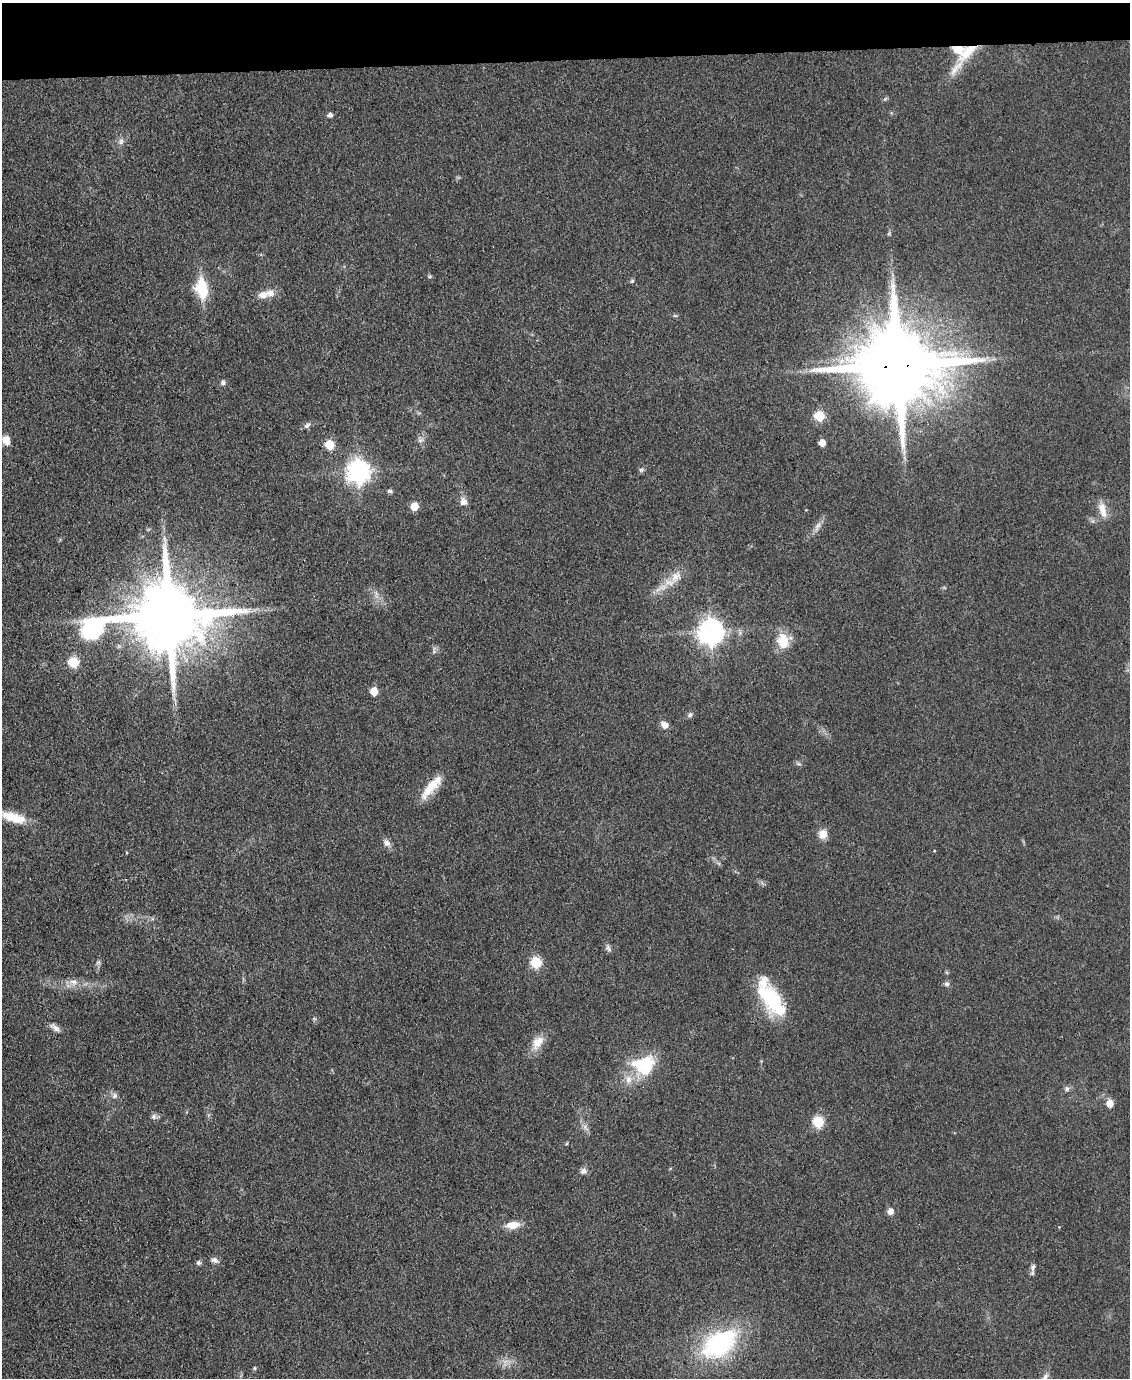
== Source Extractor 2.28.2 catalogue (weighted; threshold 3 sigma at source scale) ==
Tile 3 of 4 x 3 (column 3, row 1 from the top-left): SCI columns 2255-3382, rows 2984-4359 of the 4509 x 4485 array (HDU 1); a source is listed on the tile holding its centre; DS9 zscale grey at full resolution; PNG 1132 x 1380 px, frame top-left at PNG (2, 3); no overlay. Shown black and unused: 4% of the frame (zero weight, under 3 of 4 exposures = <1% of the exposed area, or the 3 px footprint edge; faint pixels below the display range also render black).
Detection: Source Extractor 2.28.2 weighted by HDU 2 'WHT'; one run over the whole footprint, this tile lists its part. Background 0.0813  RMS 0.0064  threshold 0.0286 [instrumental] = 3 sigma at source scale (4.5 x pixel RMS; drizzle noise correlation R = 1.50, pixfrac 1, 0.05/0.05 arcsec/px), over >= 5 px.
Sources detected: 70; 1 inside a brighter object's white glare — not listed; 4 inside a brighter listed object's ellipse — not listed separately; the other 65 listed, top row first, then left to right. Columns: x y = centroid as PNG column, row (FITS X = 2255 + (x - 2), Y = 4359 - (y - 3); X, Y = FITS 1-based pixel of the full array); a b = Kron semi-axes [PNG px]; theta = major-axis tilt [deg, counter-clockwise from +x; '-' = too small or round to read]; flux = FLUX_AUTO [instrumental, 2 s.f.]
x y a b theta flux
968 51 34 13 44 19
885 99 7 4 19 0.97
330 115 7 6 - 1.9
121 141 10 7 71 2.5
889 233 6 4 47 0.93
430 276 5 5 - 1.1
632 281 5 5 - 1.1
202 288 25 14 -82 22
270 293 13 10 -4 5.1
675 316 6 4 -19 0.9
898 365 24 19 4 10000
223 382 6 6 - 2
819 416 6 6 - 33
307 425 10 6 48 2.3
6 440 9 8 - 7.9
420 440 9 6 17 2.1
822 443 5 5 - 8.2
330 445 6 5 - 25
641 470 8 5 16 1.4
359 472 8 8 - 530
390 491 6 5 - 1.4
463 501 11 10 - 4.1
414 506 5 5 - 19
1103 510 22 9 -77 7.5
817 526 15 6 61 3.6
676 576 18 13 47 9.3
376 594 14 4 -76 2.8
168 616 30 18 7 8500
711 632 9 8 - 670
783 641 10 9 - 22
434 651 6 6 - 1.5
73 662 6 6 - 47
374 691 5 5 - 17
690 715 8 6 38 1.7
664 725 8 7 - 4.7
799 764 8 3 -19 1.2
431 787 35 10 49 14
13 817 31 11 -16 15
823 834 10 9 - 7.2
387 843 11 8 -57 3.3
934 851 3 3 - 0.7
608 948 11 6 -55 2.1
98 962 7 5 42 1.5
536 962 6 6 - 51
73 982 13 7 -14 4.6
946 984 7 7 - 1.7
771 998 48 19 -59 46
55 1028 14 6 -33 3.4
537 1043 20 12 56 9.5
644 1065 28 22 16 35
1067 1089 8 6 -77 1.7
114 1096 8 7 - 2.2
1110 1103 6 5 - 9.2
154 1116 8 7 - 2.1
818 1122 6 6 - 50
585 1127 8 6 -62 2.4
583 1171 8 8 - 2.7
890 1211 8 7 - 3.5
513 1225 14 8 7 9.5
215 1260 11 7 -25 2.6
198 1263 7 6 - 1.4
1033 1267 13 6 78 2.4
719 1344 41 25 33 87
255 1368 6 4 90 0.85
1045 1378 16 7 80 4.1
Overlapping masked pixels (flux is a lower limit): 5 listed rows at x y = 968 51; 898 365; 330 445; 168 616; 431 787
Isophote crosses this tile's border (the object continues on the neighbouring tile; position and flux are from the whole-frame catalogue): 1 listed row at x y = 1045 1378